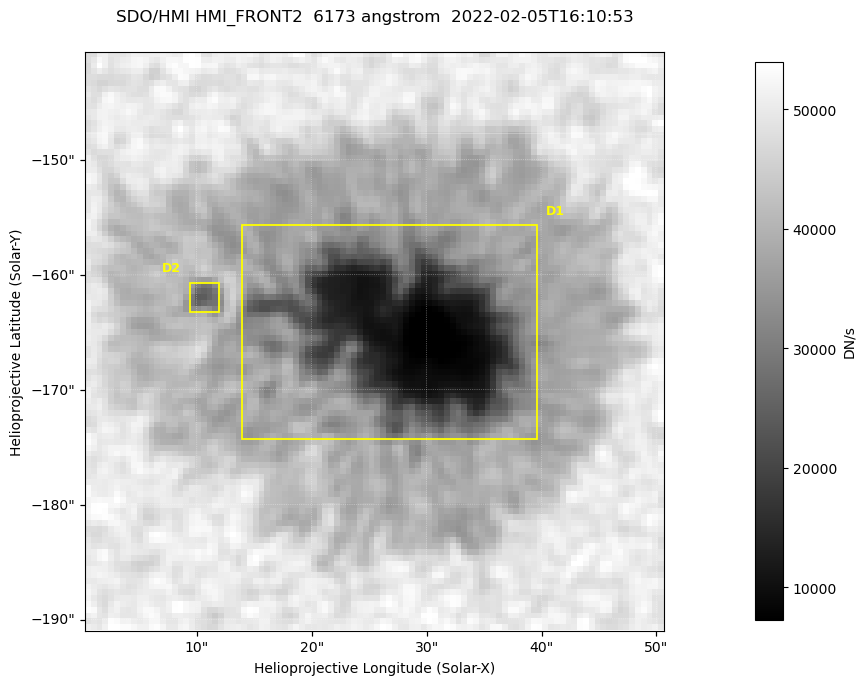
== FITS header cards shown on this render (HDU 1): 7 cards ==
TELESCOP= 'SDO/HMI '           / Telescope
INSTRUME= 'HMI_FRONT2'         / For HMI: HMI_SIDE1, HMI_FRONT2, or HMI_COMBINED
WAVELNTH=                6173. / [angstrom] Wavelength
DATE-OBS= '2022-02-05T16:10:53.400' / [ISO] Observation date {DATE__OBS}
CTYPE1  = 'HPLN-TAN'           / CTYPE1: HPLN
CTYPE2  = 'HPLT-TAN'           / CTYPE2: HPLT
BUNIT   = 'DN/s    '           / Physical Units

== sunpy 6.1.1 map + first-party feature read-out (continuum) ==
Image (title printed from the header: SDO/HMI HMI_FRONT2  6173 angstrom  2022-02-05T16:10:53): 100 x 100 px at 0.504 arcsec/px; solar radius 973 arcsec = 1931 px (partial field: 0.1% of the solar disc is inside the frame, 100% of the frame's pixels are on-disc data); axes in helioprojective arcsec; data unit DN/s (BUNIT, on the colour bar)
Orientation: roll -0.0702 deg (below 1 deg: not rotated)
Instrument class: CONTINUUM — white-light / continuum photospheric image (CONTENT/OBS_TYPE)
Dark features (sunspots / pores): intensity divided by the frame's on-disc median (partial field: no limb-darkening profile); reference = the frame's on-disc median (the 8%-of-disc-diameter window exceeds this field); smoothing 3 px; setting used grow <= 0.75, no closing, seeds <= 0.75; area >= 9 px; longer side >= 3 px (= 1.5 arcsec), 3 px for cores <= 0.7; partial field; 2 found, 2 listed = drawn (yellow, D1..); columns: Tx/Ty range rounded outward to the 2 arcsec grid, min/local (2 s.f., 1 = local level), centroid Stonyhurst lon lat
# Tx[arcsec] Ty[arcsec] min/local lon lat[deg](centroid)
D1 14..40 -176..-154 0.14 +2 -16
D2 8..12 -164..-160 0.59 +1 -16